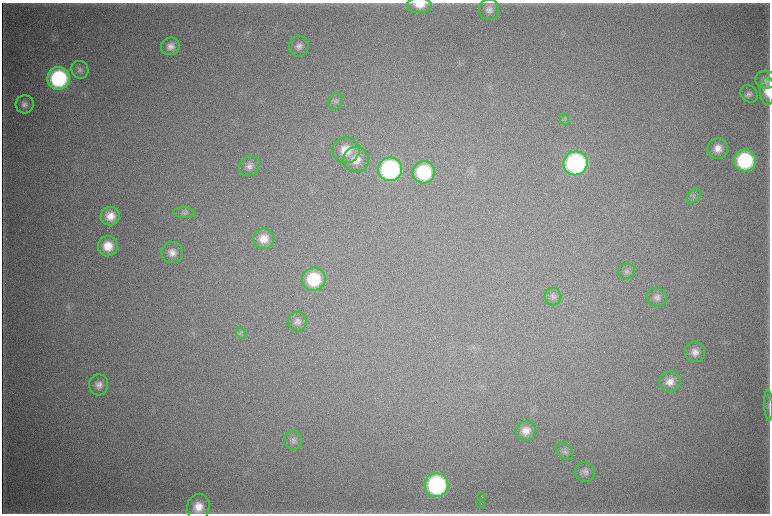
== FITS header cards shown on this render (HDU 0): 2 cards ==
NAXIS1  =                 1536 / length of data axis 1
NAXIS2  =                 1023 / length of data axis 2

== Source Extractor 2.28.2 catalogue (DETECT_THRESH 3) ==
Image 1536 x 1023 px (HDU 0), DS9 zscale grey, zoomed out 1/2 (1 PNG px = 2 x 2 image px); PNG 772 x 516 px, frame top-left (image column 1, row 1022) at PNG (2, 3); each listed source drawn as its Kron ellipse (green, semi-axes under 4 px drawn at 4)
Background 4410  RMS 38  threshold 113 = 3 sigma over >= 5 px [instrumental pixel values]
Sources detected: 49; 5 cannot appear on this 1/2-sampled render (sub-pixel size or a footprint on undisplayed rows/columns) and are neither listed nor drawn; the other 44 listed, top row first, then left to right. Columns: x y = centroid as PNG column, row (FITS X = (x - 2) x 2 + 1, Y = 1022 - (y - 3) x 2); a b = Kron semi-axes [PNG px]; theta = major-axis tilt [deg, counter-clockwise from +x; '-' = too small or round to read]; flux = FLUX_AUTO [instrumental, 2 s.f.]
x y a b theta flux
420 5 13 7 0 1.1e+05
489 10 10 10 - 5.9e+04
170 46 9 9 - 6.5e+04
299 46 10 10 - 5.4e+04
80 70 9 8 - 3.4e+04
59 78 11 11 - 1.1e+06
766 80 10 9 - 4.2e+04
767 91 14 7 89 1.2e+05
749 94 9 8 - 3.5e+04
335 101 9 6 71 2.9e+04
25 104 9 9 - 4.1e+04
565 119 6 2 -63 9.5e+03
718 149 10 10 - 9.1e+04
346 150 13 13 - 1.8e+05
356 159 13 12 - 1.2e+05
745 160 11 11 - 8.9e+05
576 163 12 12 - 1.8e+06
249 166 11 9 34 5.4e+04
390 169 12 11 - 1.4e+06
424 172 11 11 - 6.3e+05
694 196 8 5 47 2.5e+04
184 213 11 5 -4 2.7e+04
110 216 9 9 - 1.1e+05
264 239 10 10 - 1.1e+05
108 246 10 10 - 1.5e+05
172 252 11 10 - 7.7e+04
627 271 8 8 - 3.1e+04
314 279 12 11 - 4.6e+05
553 297 9 8 - 3.2e+04
657 297 10 9 - 4.6e+04
297 322 10 9 - 4.7e+04
241 333 6 4 -62 1.7e+04
695 352 10 10 - 6.9e+04
670 382 10 10 - 8.4e+04
99 385 10 9 - 6.0e+04
768 405 16 3 -88 2.3e+04
526 431 10 9 - 8.5e+04
293 441 9 9 - 4.1e+04
564 451 10 7 -48 3.1e+04
585 472 10 9 - 4.7e+04
437 485 12 12 - 1.4e+06
481 496 3 1 - 3.7e+03
481 504 2 1 - 3.2e+03
198 507 13 11 77 1.4e+05
At the frame edge (FLAGS 8, measured only in part): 3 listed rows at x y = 420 5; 767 91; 198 507
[5 sub-pixel or undisplayed-footprint detections neither listed nor drawn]